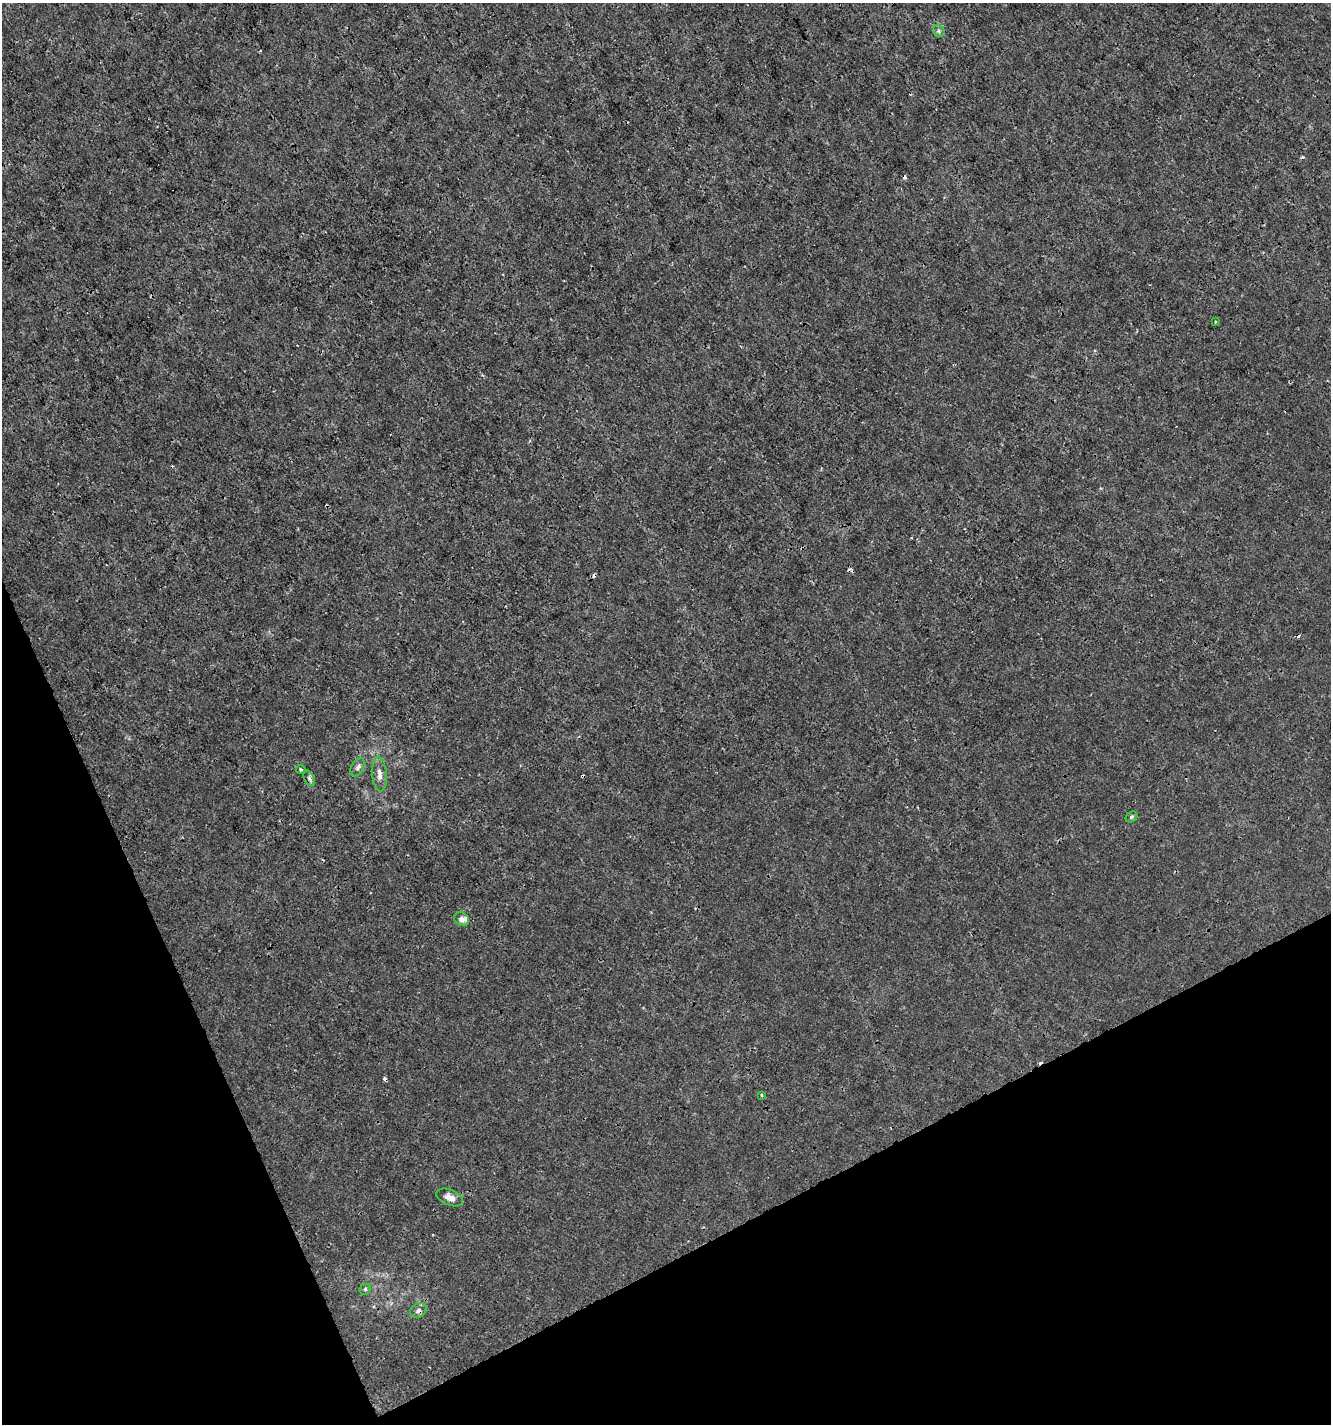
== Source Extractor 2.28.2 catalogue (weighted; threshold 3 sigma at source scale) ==
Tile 14 of 4 x 4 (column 2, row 4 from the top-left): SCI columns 1423-2751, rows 4-1425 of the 5560 x 5690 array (HDU 1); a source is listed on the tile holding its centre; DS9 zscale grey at full resolution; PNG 1333 x 1426 px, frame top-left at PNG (2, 3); each listed source drawn as its Kron ellipse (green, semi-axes under 4 px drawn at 4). Shown black and unused: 22% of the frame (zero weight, under 3 of 4 exposures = <1% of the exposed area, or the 3 px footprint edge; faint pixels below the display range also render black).
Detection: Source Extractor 2.28.2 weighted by HDU 2 'WHT'; one run over the whole footprint, this tile lists its part. Background 1.03e-04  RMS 9.4e-04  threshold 0.00422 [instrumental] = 3 sigma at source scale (4.5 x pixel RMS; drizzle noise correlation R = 1.50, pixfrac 1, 0.0396/0.0396 arcsec/px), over >= 5 px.
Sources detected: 20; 7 cosmic-ray / hot-pixel residue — neither listed nor drawn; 1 inside a brighter listed object's ellipse — not listed separately; the other 12 listed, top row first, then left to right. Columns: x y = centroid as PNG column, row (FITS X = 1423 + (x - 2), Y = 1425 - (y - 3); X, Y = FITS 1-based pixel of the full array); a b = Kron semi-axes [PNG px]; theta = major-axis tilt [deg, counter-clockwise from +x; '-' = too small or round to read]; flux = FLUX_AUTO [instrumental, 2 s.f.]
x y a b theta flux
939 31 6 5 - 0.19
1215 322 2 2 - 0.093
358 767 10 6 59 0.29
301 769 5 3 - 0.11
379 774 18 7 -86 0.68
309 778 8 5 -61 0.23
1132 817 6 5 - 0.14
461 919 8 6 -32 0.43
761 1095 4 3 - 0.13
449 1197 14 7 -23 0.82
365 1289 6 5 - 0.14
418 1310 8 7 - 0.36
Overlapping masked pixels (flux is a lower limit): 1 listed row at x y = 418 1310